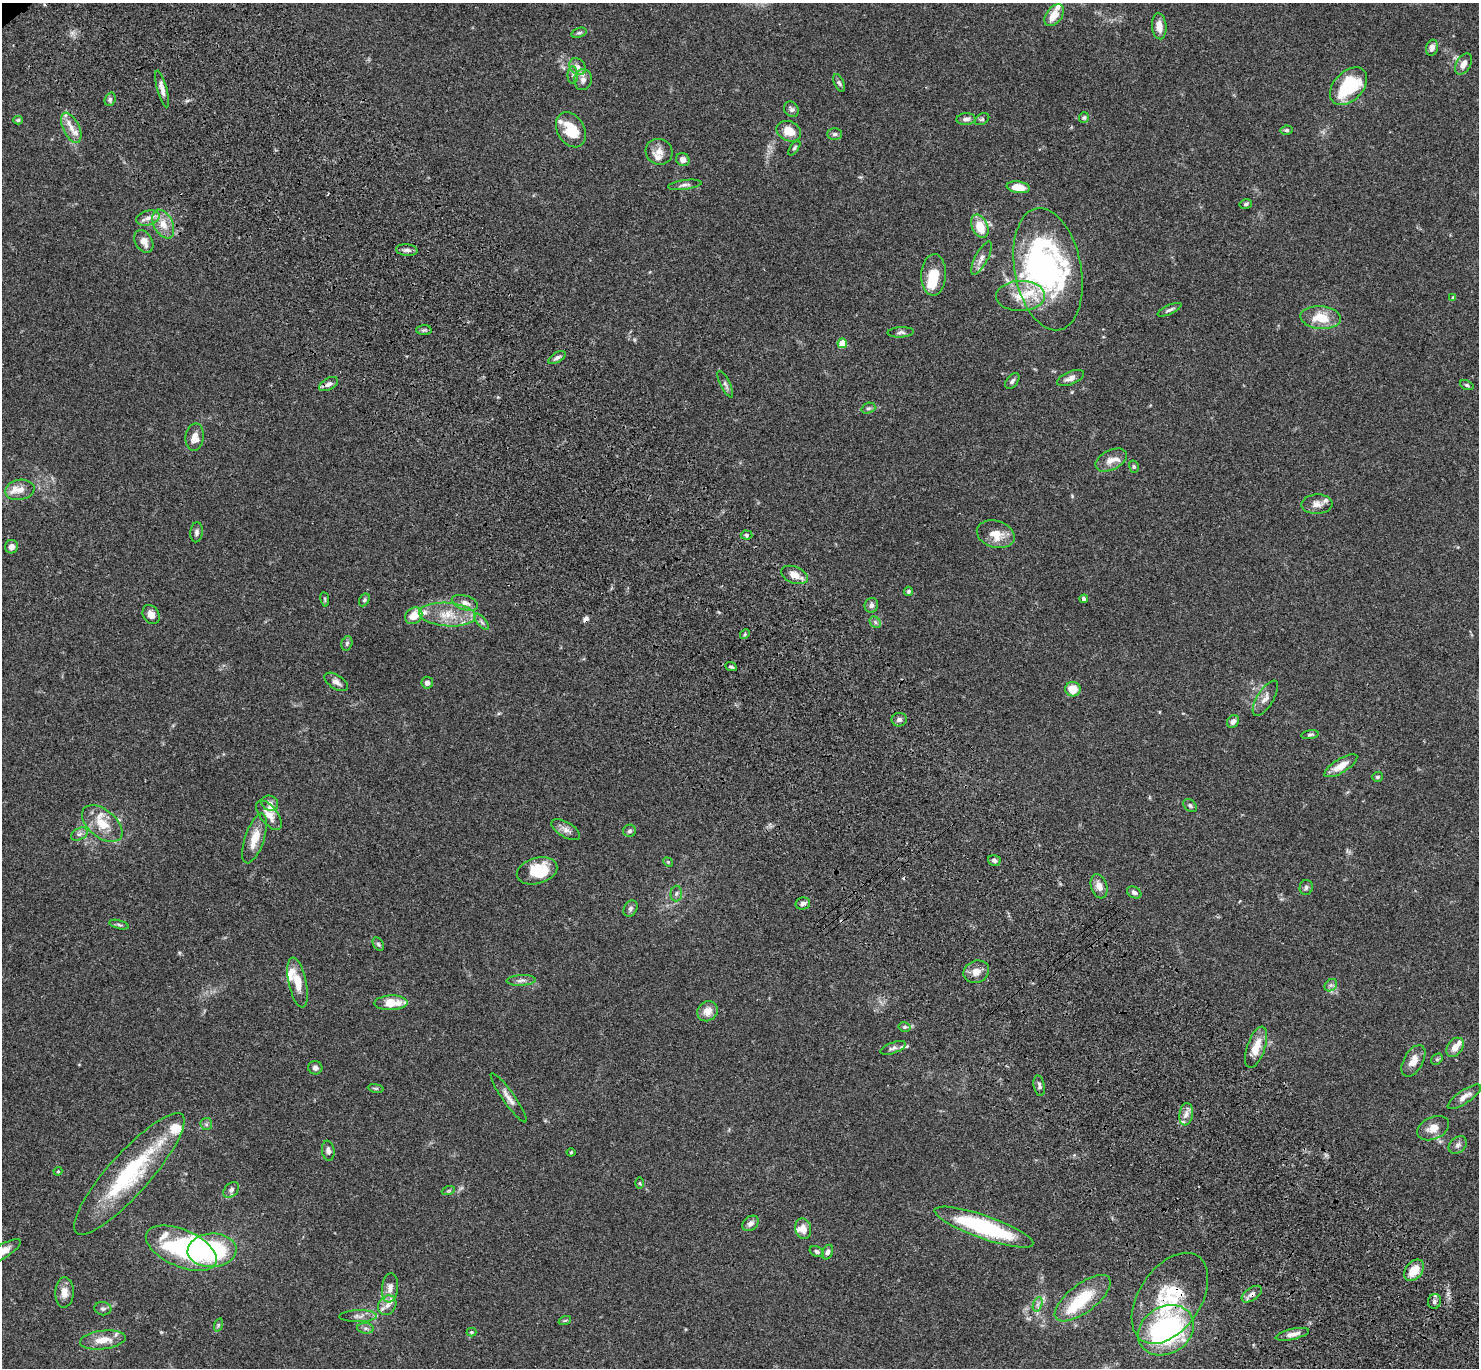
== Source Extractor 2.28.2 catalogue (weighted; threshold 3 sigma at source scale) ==
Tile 6 of 4 x 4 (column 2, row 2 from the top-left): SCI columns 1579-3055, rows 3116-4481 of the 6110 x 6090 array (HDU 1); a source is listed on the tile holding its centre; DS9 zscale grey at full resolution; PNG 1481 x 1370 px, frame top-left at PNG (2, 3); each listed source drawn as its Kron ellipse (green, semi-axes under 4 px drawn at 4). Shown black and unused: <1% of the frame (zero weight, under 3 of 4 exposures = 6% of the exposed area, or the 3 px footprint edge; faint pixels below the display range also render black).
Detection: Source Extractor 2.28.2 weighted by HDU 2 'WHT'; one run over the whole footprint, this tile lists its part. Background 0.0588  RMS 0.0052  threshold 0.0236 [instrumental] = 3 sigma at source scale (4.5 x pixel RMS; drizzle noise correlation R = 1.50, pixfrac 1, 0.05/0.05 arcsec/px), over >= 5 px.
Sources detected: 182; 6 inside a brighter object's white glare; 2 cosmic-ray / hot-pixel residue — neither listed nor drawn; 18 inside a brighter listed object's ellipse — not listed separately; the other 156 listed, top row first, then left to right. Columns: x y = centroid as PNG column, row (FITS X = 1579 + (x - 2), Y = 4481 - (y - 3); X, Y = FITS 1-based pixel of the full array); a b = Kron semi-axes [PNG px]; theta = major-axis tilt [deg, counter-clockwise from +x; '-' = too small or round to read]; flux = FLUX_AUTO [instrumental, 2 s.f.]
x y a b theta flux
1054 15 12 7 53 7.7
1159 26 13 7 -85 5.2
579 33 8 4 20 0.94
1432 48 8 6 76 2.1
1464 64 11 7 59 3.3
578 67 9 7 -45 2.3
573 75 8 5 90 1.3
583 80 10 9 - 3
839 83 9 5 -65 1.1
1349 86 22 14 46 31
162 89 19 5 -75 3.2
110 99 7 5 70 1.1
791 109 8 7 - 1.5
1084 118 5 5 - 0.91
966 119 9 6 4 1.9
982 119 8 5 29 0.92
18 120 4 4 - 0.73
71 128 16 8 -65 5.2
571 130 19 13 -59 14
1287 130 6 4 9 0.89
789 131 13 9 -25 7.4
835 134 7 5 1 1.2
794 148 8 4 55 0.98
659 152 14 12 -24 4.3
683 160 7 6 - 2.9
685 185 17 5 8 1.9
1018 187 12 6 -9 8.3
1246 204 6 4 12 0.96
148 218 12 7 13 2.9
163 224 15 9 -63 6.4
980 226 12 8 -66 9.7
144 241 12 8 -60 4.2
407 250 11 5 -6 1.7
981 258 18 6 62 3.1
1048 269 62 33 -79 120
934 275 20 12 88 12
1021 296 24 15 0 12
1453 297 4 4 - 0.58
1170 310 13 4 24 1.5
1321 318 20 11 -4 12
424 330 7 5 2 0.96
901 332 13 5 3 1.6
842 343 5 4 - 12
557 358 9 5 30 1.6
1070 378 14 6 22 2.7
1012 381 9 5 52 1.3
328 384 10 5 29 2.2
725 384 14 5 -64 1.6
1467 385 7 4 -21 0.9
868 408 7 5 19 0.94
195 437 13 9 82 4.5
1111 460 17 9 27 4.4
1134 467 6 5 - 0.91
20 490 15 10 9 4.7
1317 504 15 10 3 3.7
196 532 10 6 84 1.6
996 534 19 13 -17 8.3
746 535 6 4 -4 0.98
11 547 7 6 - 2.7
794 575 14 8 -22 5
908 591 4 4 - 0.7
325 599 7 3 -81 0.69
1084 599 4 4 - 1.2
364 600 7 4 60 0.88
465 603 13 7 -18 3.2
871 605 7 6 - 1.7
151 614 10 8 -58 3.4
447 615 28 11 -4 12
414 616 9 7 42 7
482 622 10 4 -51 1.3
875 622 6 5 - 1.1
745 634 5 4 - 0.71
347 643 7 5 75 1.1
731 667 6 3 -25 0.88
336 682 13 7 -33 2.4
427 683 6 6 - 1.9
1073 689 7 7 - 9.6
1265 698 20 8 58 3.4
899 720 7 7 - 1.5
1233 721 7 5 52 2.4
1310 735 9 4 8 1.1
1341 766 19 7 32 6.8
1377 777 5 5 - 0.98
270 803 8 7 - 2
1190 805 8 5 -40 1.1
269 815 17 8 -52 5
102 824 24 13 -39 11
566 830 16 7 -31 3.1
630 831 6 6 - 1.2
79 834 9 6 27 1.7
255 838 26 9 71 8.7
994 860 6 5 - 1.4
668 862 5 4 - 0.54
537 871 21 12 16 17
1099 886 12 8 -72 3.7
1306 887 7 6 - 1.3
1134 892 7 5 -27 1.6
676 894 8 6 87 1.3
803 903 7 6 - 1.7
630 909 8 6 59 1.5
119 925 10 3 -15 1
378 944 7 5 -59 1
976 972 13 11 24 4.7
521 980 14 5 2 2.1
297 982 25 9 -78 7.8
1331 985 7 5 44 1.3
391 1003 17 7 1 10
708 1011 11 9 42 5
905 1027 6 4 -12 0.87
1256 1047 21 9 71 8.8
1455 1047 10 7 53 4.3
893 1048 13 5 21 1.8
1437 1059 6 5 - 0.84
1413 1061 17 9 61 5.6
315 1068 7 6 - 1.6
1039 1086 10 5 -78 1.6
376 1088 8 4 -9 0.86
1464 1097 20 6 34 3.9
509 1098 30 6 -55 3.8
1186 1114 11 6 81 2.8
206 1124 6 5 - 0.98
1433 1128 17 11 24 5.5
1458 1145 10 7 43 1.8
328 1151 10 6 -81 1.7
571 1152 4 4 - 0.48
58 1171 4 4 - 0.49
129 1174 79 21 48 55
640 1183 5 3 - 0.53
231 1190 9 6 45 1.8
448 1191 7 4 18 0.74
751 1223 9 6 40 2.2
984 1227 52 11 -19 54
803 1229 10 8 -76 4.5
181 1248 38 18 -24 51
212 1250 24 16 4 61
2 1252 21 6 30 6.1
817 1252 7 5 -27 1.3
827 1252 8 5 65 1.7
1414 1270 12 8 52 8.2
390 1288 14 8 83 3.7
64 1292 15 9 88 4.8
1252 1294 11 6 35 2.4
1083 1298 33 14 37 21
1170 1298 51 31 56 35
1434 1301 7 6 - 1.3
1038 1304 7 4 71 1.4
387 1305 10 8 55 3.3
103 1309 8 6 -8 1.4
358 1316 19 6 1 2.8
565 1320 6 4 19 0.66
218 1325 7 4 72 0.72
365 1328 8 5 -6 1.3
1166 1330 29 23 31 98
471 1332 5 4 - 0.64
1292 1334 17 5 13 3.5
103 1340 23 9 7 8
Overlapping masked pixels (flux is a lower limit): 3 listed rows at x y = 71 128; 1252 1294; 1170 1298
Isophote crosses this tile's border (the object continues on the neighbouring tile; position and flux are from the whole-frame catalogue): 1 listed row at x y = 2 1252